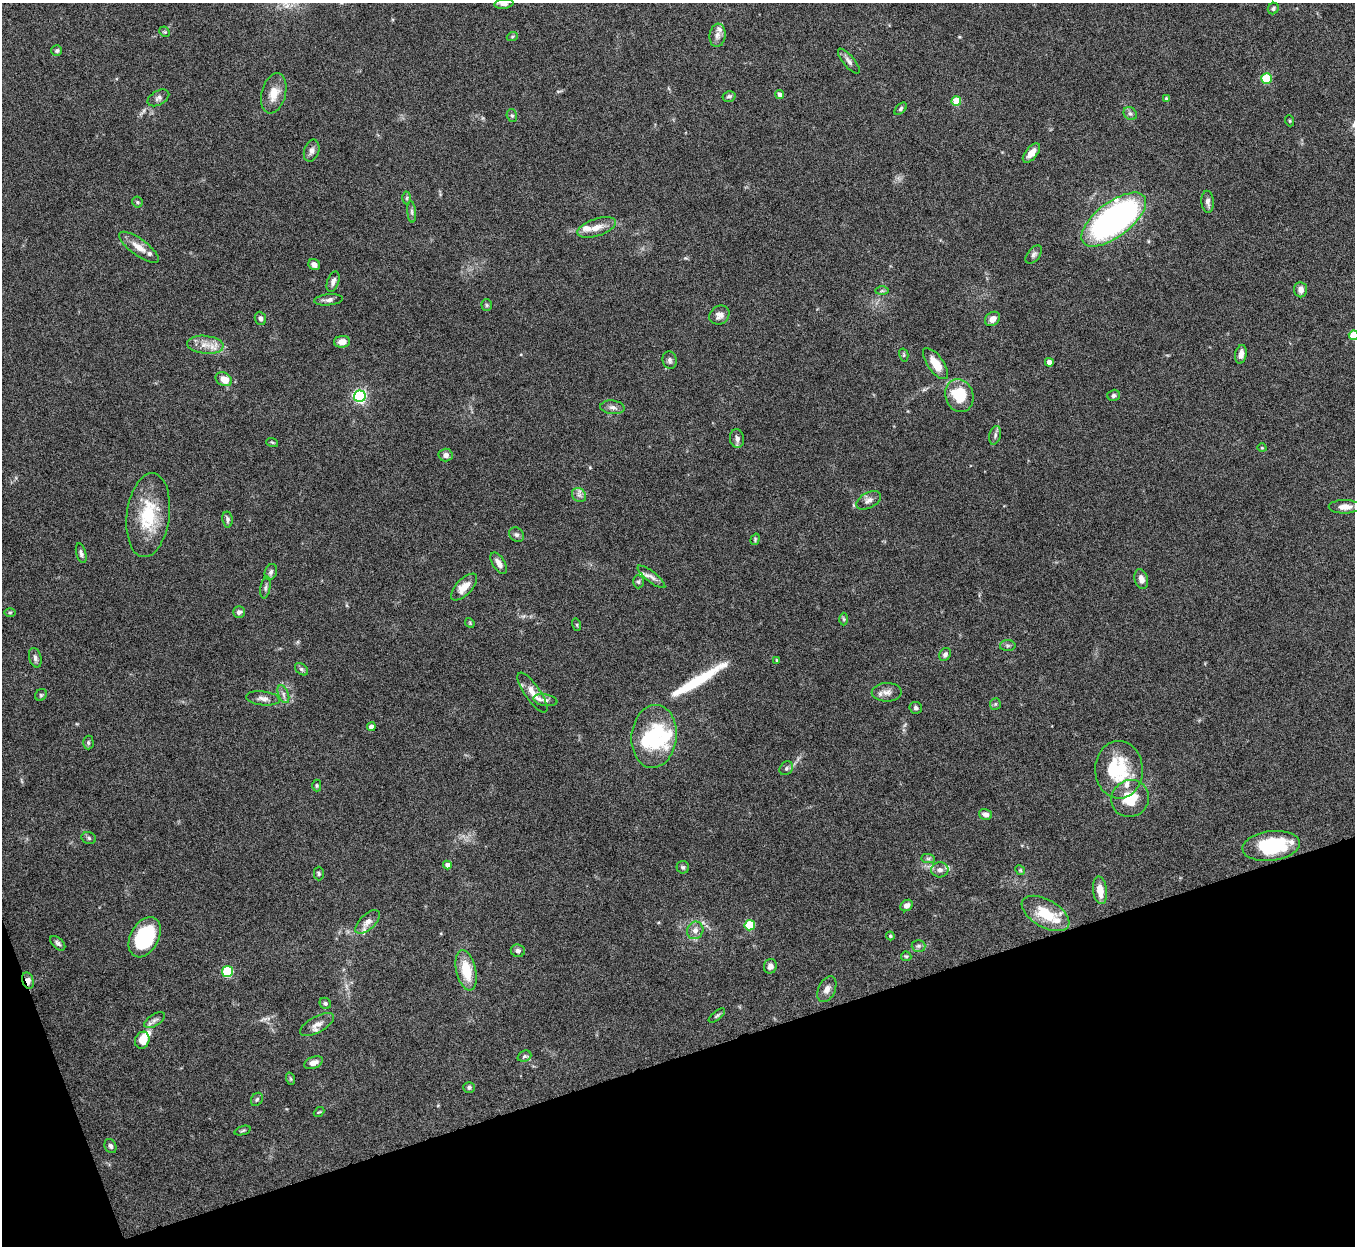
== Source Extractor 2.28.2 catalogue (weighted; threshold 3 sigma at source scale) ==
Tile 14 of 4 x 4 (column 2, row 4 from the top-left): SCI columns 1357-2709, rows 151-1394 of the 5421 x 5406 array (HDU 1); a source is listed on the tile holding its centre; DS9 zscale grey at full resolution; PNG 1357 x 1248 px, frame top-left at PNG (2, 3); each listed source drawn as its Kron ellipse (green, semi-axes under 4 px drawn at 4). Shown black and unused: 17% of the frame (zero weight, under 8 of 15 exposures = <1% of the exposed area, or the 3 px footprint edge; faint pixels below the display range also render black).
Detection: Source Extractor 2.28.2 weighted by HDU 2 'WHT'; one run over the whole footprint, this tile lists its part. Background 0.166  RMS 0.0048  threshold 0.0198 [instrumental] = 3 sigma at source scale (4.09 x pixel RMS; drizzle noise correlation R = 1.36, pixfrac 0.8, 0.05/0.05 arcsec/px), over >= 5 px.
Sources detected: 149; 3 inside a brighter object's white glare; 1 long thin detection or spike segment (spike, bleed or trail) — neither listed nor drawn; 11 inside a brighter listed object's ellipse — not listed separately; the other 134 listed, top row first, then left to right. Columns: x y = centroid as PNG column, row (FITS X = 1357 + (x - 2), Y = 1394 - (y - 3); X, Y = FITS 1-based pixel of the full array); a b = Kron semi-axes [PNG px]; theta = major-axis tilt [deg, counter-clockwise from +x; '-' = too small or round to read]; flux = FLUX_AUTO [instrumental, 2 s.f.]
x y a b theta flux
504 4 9 5 6 1.6
1273 9 6 5 - 0.99
165 32 6 4 -43 0.66
717 35 12 8 83 2.5
512 37 5 3 - 0.55
57 51 5 5 - 0.83
849 61 15 5 -50 2
1266 78 5 5 - 24
274 93 20 12 76 6.7
780 94 4 4 - 2
729 96 6 5 - 0.97
158 98 12 7 30 1.6
1166 99 4 4 - 0.89
956 101 5 4 - 12
901 109 7 4 45 0.89
1130 114 7 6 - 1.1
512 116 6 5 - 0.81
1290 121 5 3 - 0.46
312 151 11 7 72 2.1
1031 153 11 6 50 4.4
407 198 6 4 89 0.67
137 202 5 5 - 0.65
1208 202 11 6 -85 1.9
412 212 11 4 -85 1.1
1114 220 38 17 37 140
597 227 20 8 18 4.9
139 247 23 8 -36 5.3
1034 254 10 6 53 1.4
314 265 6 5 - 2.1
333 282 10 5 71 1.8
1300 290 8 6 -86 2.9
882 291 7 4 1 0.77
329 300 14 5 6 1.8
487 305 5 5 - 0.64
719 315 11 9 33 3
260 318 7 5 -69 1.2
993 319 8 6 39 2.8
1354 335 5 5 - 15
342 342 8 6 5 3.5
205 345 18 9 -5 5.4
1241 354 9 5 80 2.4
904 355 6 4 -76 0.65
670 360 9 7 -76 1.4
1049 362 4 4 - 3.9
935 364 18 8 -54 7.9
224 379 8 6 -27 5.6
959 395 17 14 -72 18
1114 395 6 5 - 1
360 396 6 6 - 90
612 407 12 6 -6 2
995 435 9 5 75 1.3
737 439 9 7 -83 1.9
272 442 6 3 -19 0.51
1262 448 5 3 - 0.37
445 455 7 6 - 2.1
579 495 8 6 -43 1.6
869 500 13 7 28 2.4
1345 507 16 7 0 3.6
148 515 42 21 83 23
227 519 8 5 -80 1.1
516 535 8 6 -41 1.3
755 539 6 4 72 0.61
81 553 10 5 -76 1.3
499 563 12 6 -57 2.9
271 572 8 6 69 1.3
651 577 17 5 -38 2.3
1141 579 10 6 -75 2.7
638 582 6 5 - 0.85
464 587 17 7 46 5.3
265 588 11 5 80 1.3
10 612 6 4 1 0.59
239 612 6 5 - 1.6
844 619 6 4 -88 0.66
470 623 5 4 - 0.5
577 625 6 4 -72 0.51
1008 646 8 5 0 0.97
945 654 7 5 59 1.3
35 658 10 6 -74 1.5
777 660 4 3 - 0.53
301 669 7 5 -40 0.94
887 692 15 9 2 3
532 693 24 7 -55 4.7
283 694 9 5 -68 1.4
41 695 6 5 - 0.66
263 698 17 7 -6 2.5
545 700 12 6 -10 1.7
995 704 6 5 - 0.76
916 708 6 6 - 1
371 727 4 4 - 2.3
654 736 31 22 84 34
88 743 7 5 -88 0.85
786 768 7 6 - 1.1
1119 770 29 24 -89 21
317 786 6 4 89 0.65
1130 798 19 18 - 11
985 814 6 5 - 2.1
89 838 7 5 -18 0.98
1271 846 29 15 7 31
928 859 7 4 -1 0.91
447 865 4 4 - 2.1
683 867 6 6 - 0.93
940 870 8 7 - 2
1020 870 5 4 - 0.54
319 874 7 5 -89 0.82
1100 890 14 7 -83 5.6
906 905 6 5 - 2
1046 913 26 14 -30 15
368 922 15 7 43 2.9
750 925 5 5 - 23
695 930 9 8 - 2.7
890 936 4 3 - 0.51
145 937 21 14 61 34
58 943 9 5 -43 1.3
918 946 7 6 - 1.2
518 951 7 6 - 1.4
906 956 5 4 - 0.59
770 966 7 6 - 1.9
466 970 20 10 -77 13
228 971 5 5 - 34
28 981 8 5 -75 3
827 989 14 8 65 2.8
325 1003 6 5 - 0.74
717 1015 10 4 38 0.85
155 1020 12 5 32 1.6
317 1024 19 8 29 3.4
142 1040 8 7 - 7.1
524 1056 7 5 23 0.87
313 1063 10 5 21 2.4
291 1079 6 4 -71 0.62
469 1087 6 5 - 1
257 1099 7 5 57 0.95
319 1112 6 3 41 0.49
243 1130 8 3 19 0.6
110 1146 7 5 -63 1.2
Overlapping masked pixels (flux is a lower limit): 1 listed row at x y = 28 981
Isophote crosses this tile's border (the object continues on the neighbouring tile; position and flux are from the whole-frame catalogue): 2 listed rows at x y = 504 4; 1354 335